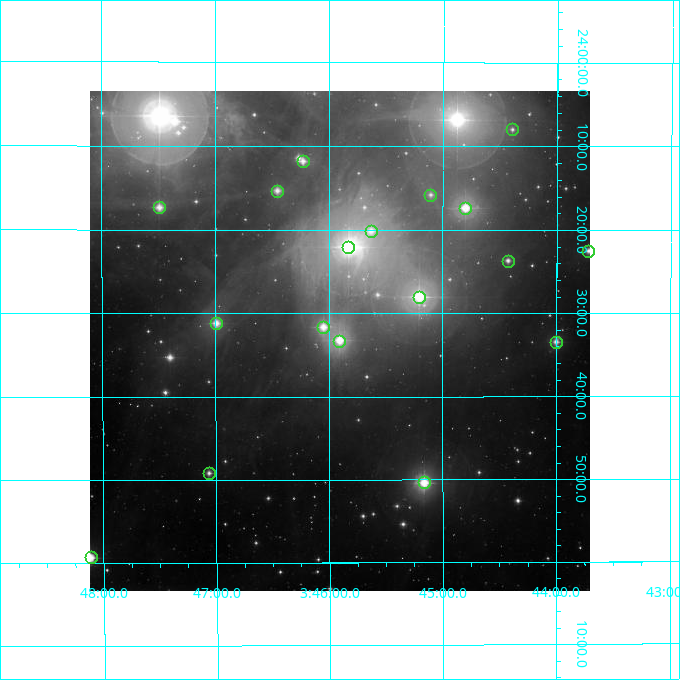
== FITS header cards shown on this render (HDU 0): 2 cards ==
NAXIS1  =                  500
NAXIS2  =                  500

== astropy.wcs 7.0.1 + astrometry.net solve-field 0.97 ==
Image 500 x 500 px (HDU 0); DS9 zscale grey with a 90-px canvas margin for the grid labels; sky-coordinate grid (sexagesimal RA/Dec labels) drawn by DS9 from the SOLVED WCS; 18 Tycho-2 reference stars matched to detected sources circled (green)
Header WCS: none
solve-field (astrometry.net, Tycho-2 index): SOLVED blind (the file carries no WCS)
Solved WCS: RA---TAN-SIP/DEC--TAN-SIP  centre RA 03:45:54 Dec +24:33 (56.48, +24.55 deg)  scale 7.2 arcsec/px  FOV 60.0' x 60.0'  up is -180 deg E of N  parity flipped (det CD > 0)
(file carries no celestial WCS; the grid is the blind solution)
Tycho-2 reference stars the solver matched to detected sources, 18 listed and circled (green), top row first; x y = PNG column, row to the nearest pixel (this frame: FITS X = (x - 90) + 1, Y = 500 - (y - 91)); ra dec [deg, ICRS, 3 dp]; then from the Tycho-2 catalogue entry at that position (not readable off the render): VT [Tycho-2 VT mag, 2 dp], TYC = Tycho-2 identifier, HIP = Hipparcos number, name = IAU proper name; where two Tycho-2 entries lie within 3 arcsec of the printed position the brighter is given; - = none
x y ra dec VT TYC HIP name
512 129 56.098 +24.133 9.16 1799-188-1 - -
303 161 56.557 +24.197 7.70 1800-1974-1 - -
277 191 56.614 +24.255 7.34 1800-1908-1 - -
430 195 56.277 +24.264 8.55 1799-306-1 - -
159 207 56.873 +24.288 6.82 1800-1622-1 17704 -
465 208 56.201 +24.289 5.44 1799-1440-1 17489 Celaeno
371 231 56.407 +24.336 7.20 1799-184-1 - -
348 247 56.457 +24.368 3.85 1799-1439-1 17573 Maia
588 251 55.930 +24.375 8.29 1799-73-1 - -
508 261 56.107 +24.395 8.14 1803-188-1 - -
419 297 56.302 +24.467 4.27 1803-1585-1 17531 Taygeta
216 323 56.747 +24.520 6.82 1804-2081-1 17664 -
323 327 56.512 +24.528 6.42 1804-2521-1 17588 -
339 341 56.477 +24.555 5.74 1803-1584-1 17579 Asterope
556 342 56.001 +24.557 8.09 1803-486-1 - -
209 473 56.765 +24.820 8.34 1804-2095-1 - -
424 482 56.291 +24.839 5.64 1803-1583-1 17527 -
91 557 57.027 +24.988 6.67 1804-2520-1 17759 -